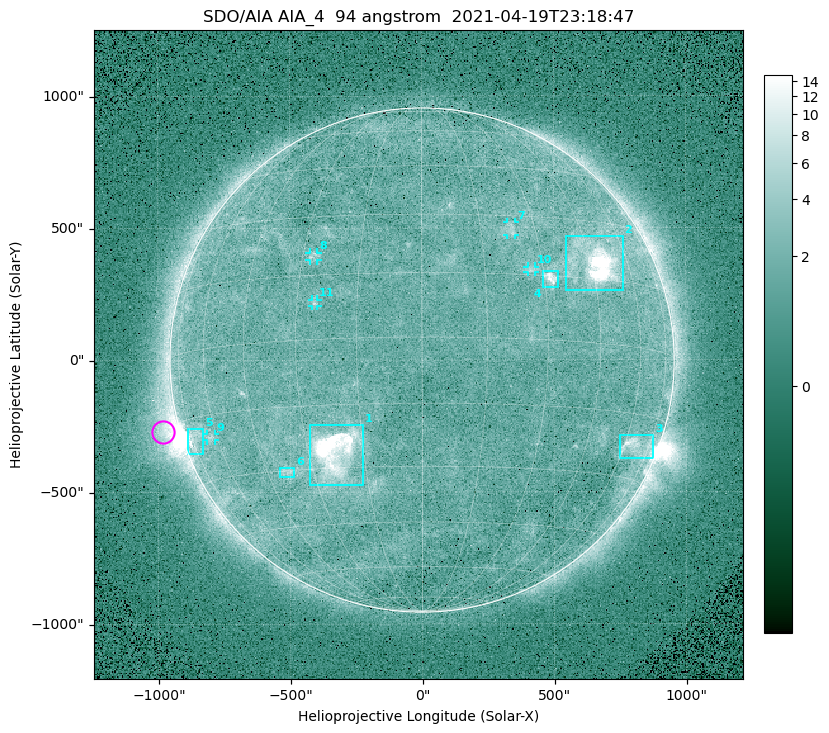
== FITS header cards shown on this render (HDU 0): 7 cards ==
TELESCOP= 'SDO/AIA '
INSTRUME= 'AIA_4   '
WAVELNTH=                   94
WAVEUNIT= 'angstrom'
DATE-OBS= '2021-04-19T23:18:47.12'
CTYPE1  = 'HPLN-TAN'
CTYPE2  = 'HPLT-TAN'

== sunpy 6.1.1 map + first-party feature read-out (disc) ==
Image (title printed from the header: SDO/AIA AIA_4  94 angstrom  2021-04-19T23:18:47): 512 x 512 px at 4.8 arcsec/px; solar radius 955 arcsec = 199 px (full disc in frame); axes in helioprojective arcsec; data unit not stated in the header (colour bar unlabelled)
Orientation: roll -0.137 deg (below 1 deg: not rotated)
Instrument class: DISC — disc imager (sunpy class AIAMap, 94 A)
Bright regions (active regions / flare kernels): reference = the median radial profile (limb darkening/brightening removed); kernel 5 px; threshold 5 sigma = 2.46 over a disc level ~1.73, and >= 1.15x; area >= 9 px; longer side >= 5 px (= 24 arcsec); searched inside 0.97 R_sun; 11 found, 11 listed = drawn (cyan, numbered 1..; 5 of them under ~33 arcsec drawn as corner ticks so the feature stays visible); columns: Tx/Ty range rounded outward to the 10 arcsec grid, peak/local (2 s.f.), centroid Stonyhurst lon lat
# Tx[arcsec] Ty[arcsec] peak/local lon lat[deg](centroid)
1 -430..-220 -470..-240 40 -22 -26
2 540..760 260..470 28 +47 +19
3 750..880 -380..-280 4.7 +66 -22
4 460..520 270..340 6.7 +32 +14
5 -890..-830 -360..-260 5.5 -72 -19
6 -540..-480 -440..-410 3 -38 -30
7 320..360 470..520 2.9 +23 +26
8 -430..-390 380..410 3.1 -27 +20
9 -820..-780 -300..-280 2.9 -63 -20
10 400..430 330..360 3.1 +27 +16
11 -420..-390 200..230 2.8 -25 +8
Off-limb structures (1.02-1.3 R_sun): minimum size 50 px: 6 found; the strongest spans PA ~90..115 deg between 1.02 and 1.21 R_sun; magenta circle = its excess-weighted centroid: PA ~105 deg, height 1.07 R_sun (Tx ~-980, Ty ~-270 arcsec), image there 4.9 x the reference